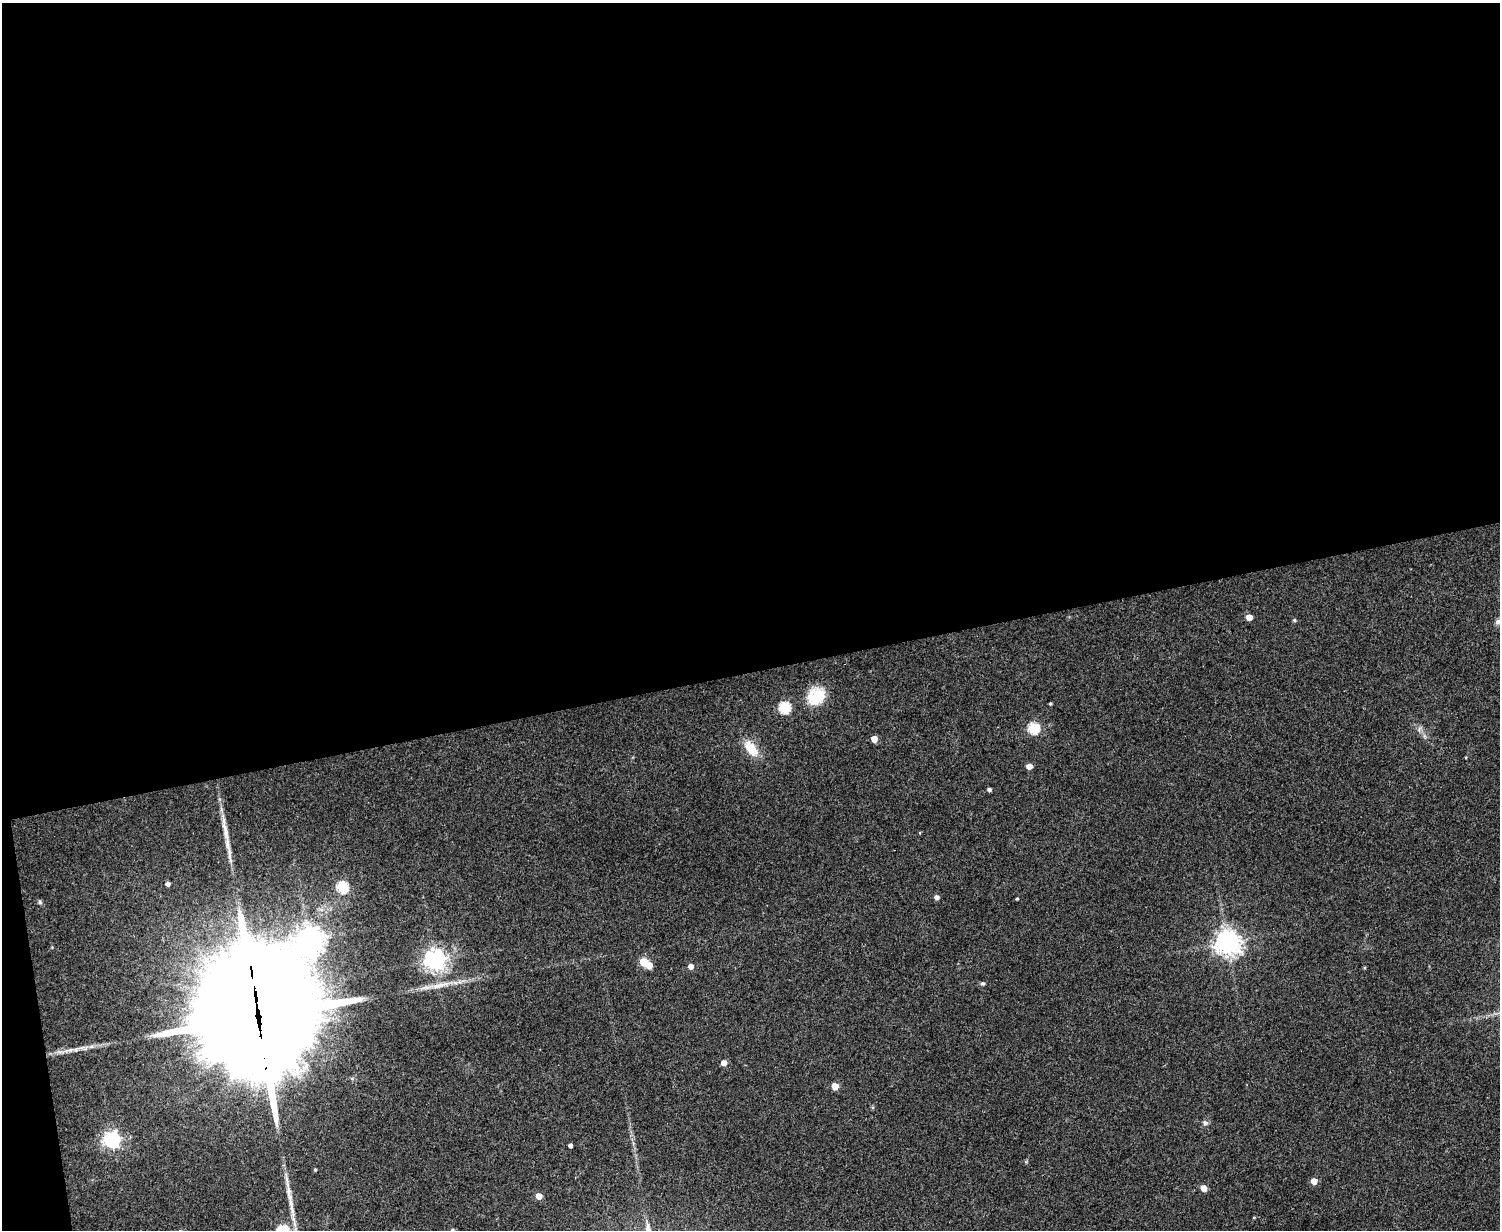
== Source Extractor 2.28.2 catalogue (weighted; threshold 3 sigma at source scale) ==
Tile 1 of 3 x 4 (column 1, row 1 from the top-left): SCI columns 161-1658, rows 3689-4916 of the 4918 x 4927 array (HDU 1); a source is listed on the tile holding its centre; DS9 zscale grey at full resolution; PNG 1502 x 1232 px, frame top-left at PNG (2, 3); no overlay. Shown black and unused: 55% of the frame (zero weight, under 3 of 4 exposures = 2% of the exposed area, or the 3 px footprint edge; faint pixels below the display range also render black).
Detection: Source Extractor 2.28.2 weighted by HDU 2 'WHT'; one run over the whole footprint, this tile lists its part. Background 0.0787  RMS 0.0057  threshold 0.0256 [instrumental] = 3 sigma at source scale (4.5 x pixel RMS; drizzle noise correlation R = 1.50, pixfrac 1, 0.05/0.05 arcsec/px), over >= 5 px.
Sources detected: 41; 1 inside a brighter object's white glare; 1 long thin detection or spike segment (spike, bleed or trail) — not listed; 1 inside a brighter listed object's ellipse — not listed separately; the other 38 listed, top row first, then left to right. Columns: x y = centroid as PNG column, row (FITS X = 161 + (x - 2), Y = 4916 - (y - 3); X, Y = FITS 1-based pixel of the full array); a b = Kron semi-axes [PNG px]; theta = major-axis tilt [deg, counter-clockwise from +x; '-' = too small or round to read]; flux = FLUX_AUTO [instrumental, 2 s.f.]
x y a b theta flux
1249 617 5 4 - 6
1294 620 5 4 - 0.83
1498 621 8 7 - 1.8
816 696 23 19 44 15
1050 704 5 3 - 0.57
785 707 6 5 - 49
1034 728 6 5 - 48
874 739 5 5 - 7.3
751 748 21 11 -51 11
1029 766 4 4 - 4.9
989 789 4 4 - 1.4
168 884 4 4 - 2.2
342 887 6 5 - 48
937 897 5 4 - 2.3
1017 899 3 3 - 0.57
40 902 6 5 - 0.99
309 939 9 8 - 590
1227 942 8 8 - 580
435 960 7 7 - 390
644 962 5 5 - 18
691 966 5 4 - 3.6
983 983 6 5 - 0.94
439 985 29 7 14 7.8
258 1017 60 35 -82 21000
82 1047 7 4 19 1.5
70 1050 8 4 30 1.4
724 1063 5 5 - 4.1
835 1086 5 4 - 8.4
1205 1123 8 6 -75 1.4
112 1140 7 6 - 200
570 1145 4 4 - 1.8
315 1170 4 3 - 0.64
1314 1181 5 5 - 6
1204 1188 5 4 - 6.3
289 1192 34 6 -80 7.6
539 1196 5 4 - 6.6
1254 1217 5 3 - 0.47
452 1230 6 5 - 1.1
Overlapping masked pixels (flux is a lower limit): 1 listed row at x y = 258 1017
Isophote crosses this tile's border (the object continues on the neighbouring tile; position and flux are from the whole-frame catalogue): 2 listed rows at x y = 1498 621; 452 1230